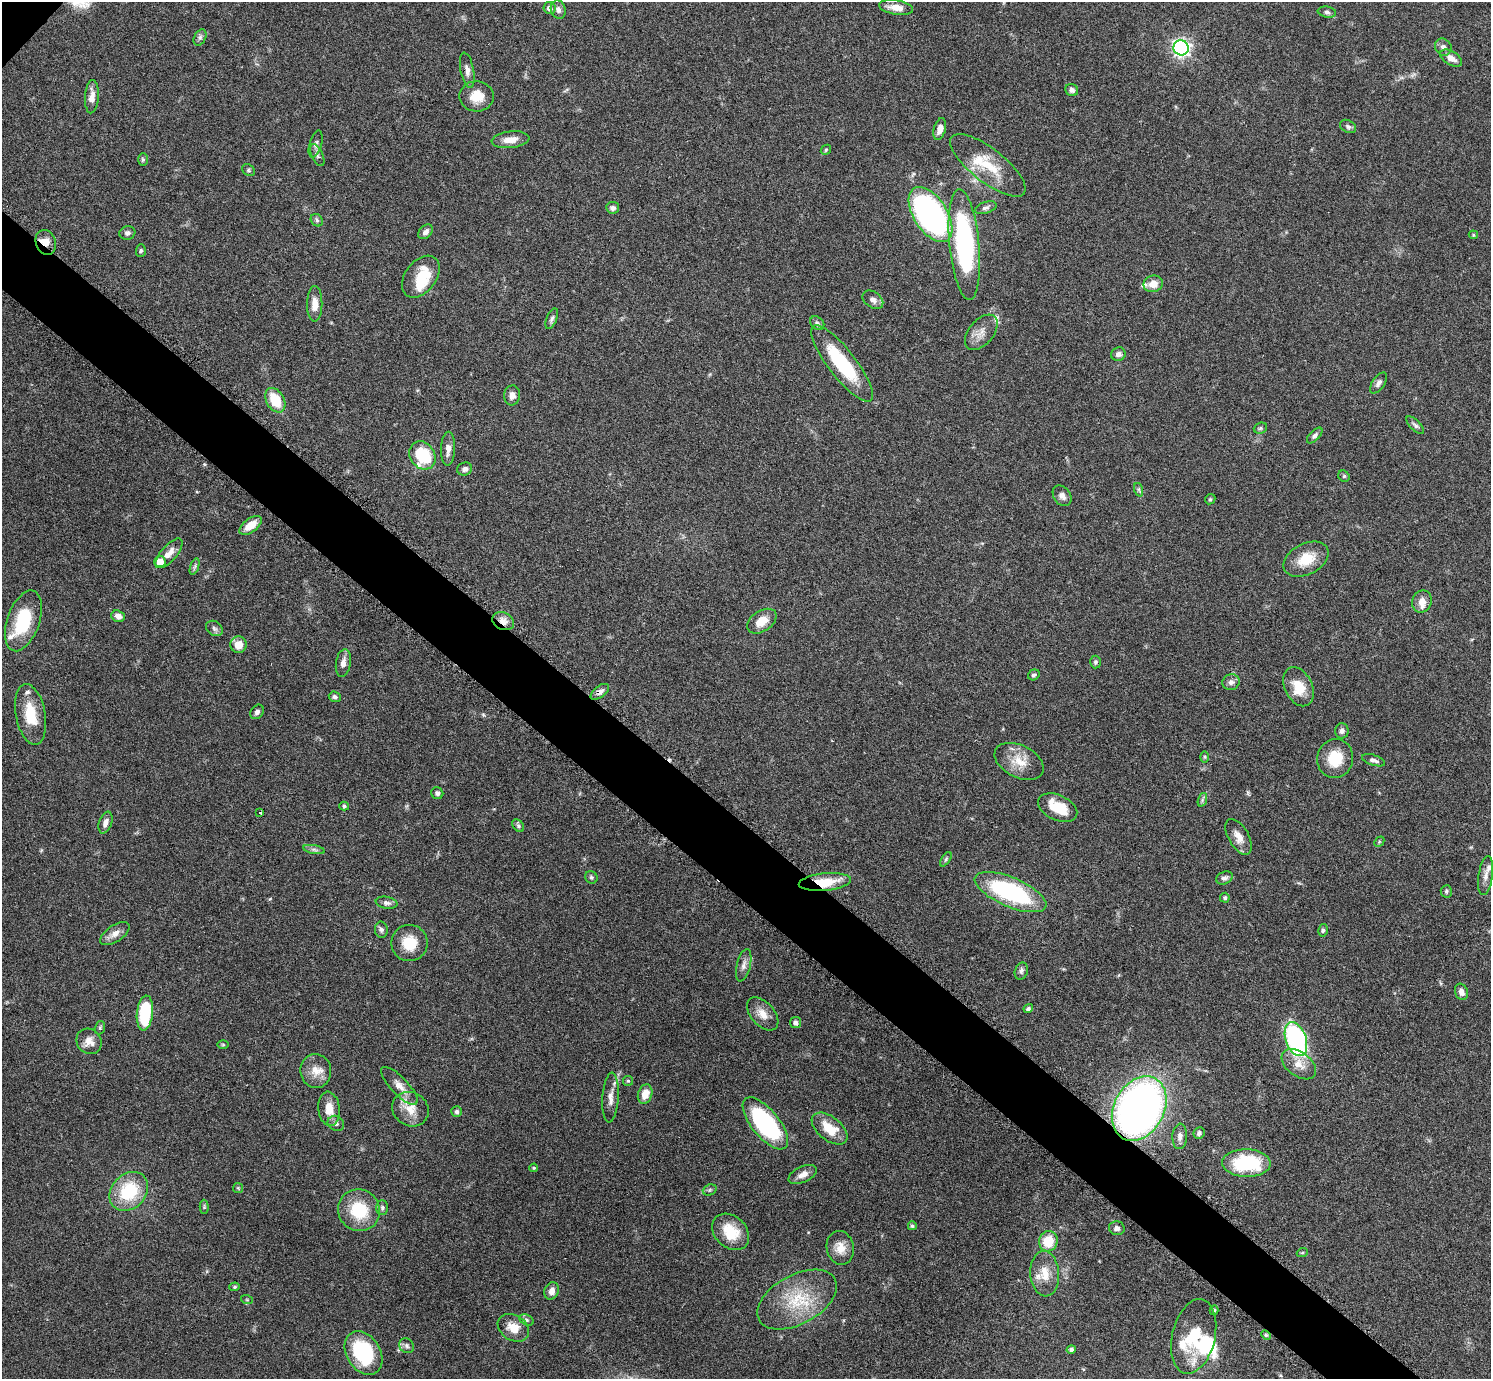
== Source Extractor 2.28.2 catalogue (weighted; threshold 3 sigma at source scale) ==
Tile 6 of 4 x 4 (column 2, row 2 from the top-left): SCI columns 1509-2997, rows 3070-4446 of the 5992 x 5996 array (HDU 1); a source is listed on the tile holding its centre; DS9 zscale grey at full resolution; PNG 1493 x 1381 px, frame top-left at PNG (2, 2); each listed source drawn as its Kron ellipse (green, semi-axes under 4 px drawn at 4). Shown black and unused: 5% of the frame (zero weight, under 3 of 6 exposures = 2% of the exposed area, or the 3 px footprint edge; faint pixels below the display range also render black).
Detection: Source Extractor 2.28.2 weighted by HDU 2 'WHT'; one run over the whole footprint, this tile lists its part. Background 0.0705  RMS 0.0029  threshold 0.012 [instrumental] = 3 sigma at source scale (4.09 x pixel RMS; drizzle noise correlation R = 1.36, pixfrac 0.8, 0.05/0.05 arcsec/px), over >= 5 px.
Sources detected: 170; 3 inside a brighter object's white glare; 1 cosmic-ray / hot-pixel residue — neither listed nor drawn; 10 inside a brighter listed object's ellipse — not listed separately; the other 156 listed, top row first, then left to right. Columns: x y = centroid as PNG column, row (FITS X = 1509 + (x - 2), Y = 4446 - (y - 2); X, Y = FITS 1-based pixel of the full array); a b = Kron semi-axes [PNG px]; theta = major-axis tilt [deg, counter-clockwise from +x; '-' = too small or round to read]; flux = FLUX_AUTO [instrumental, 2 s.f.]
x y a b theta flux
896 7 17 7 -9 2.7
549 8 6 6 - 1.2
558 10 9 7 -72 1.2
1327 12 9 5 -9 0.75
200 37 9 5 63 0.75
1443 47 9 8 - 1.1
1181 48 7 7 - 81
1451 58 12 7 -31 2
467 70 18 6 -79 1.5
1072 90 6 6 - 1
476 96 17 15 -1 4.7
92 97 16 7 86 2.2
1348 126 8 6 -28 0.72
940 129 11 6 74 2
510 140 19 8 7 2.9
316 144 14 6 74 0.95
826 150 6 4 46 0.32
317 155 12 5 -65 0.93
143 159 6 5 - 0.44
988 165 46 16 -38 10
248 170 7 5 -39 0.51
613 208 6 6 - 0.94
986 208 11 5 18 0.82
930 214 31 16 -57 100
317 220 7 5 -48 0.58
426 232 8 6 47 1
127 233 8 6 16 0.84
1473 235 5 4 - 0.33
46 242 12 10 -70 2.5
964 245 55 15 -84 47
141 251 6 5 - 0.46
421 277 23 15 53 8
1153 284 10 8 12 3
873 300 11 8 -35 1.4
315 304 18 7 89 2.8
552 319 11 5 68 0.77
817 323 8 6 -42 0.74
981 332 20 12 49 3.1
1118 354 7 6 - 1.1
842 364 47 14 -52 18
1378 383 12 6 55 1
512 395 10 8 82 1.4
275 400 13 9 -60 7.3
1415 425 11 5 -45 0.76
1260 428 7 5 21 0.51
1315 435 10 5 45 0.76
448 449 17 7 88 2
422 455 15 12 -54 15
465 469 7 6 - 1.1
1344 476 6 5 - 0.41
1139 490 7 4 -71 0.49
1062 496 11 8 -54 1.4
1210 499 5 4 - 0.37
251 525 13 6 37 3.5
169 553 18 8 49 2.5
1306 559 24 15 28 6.2
160 562 5 5 - 2.9
195 566 9 4 71 0.55
1422 602 11 9 69 2.2
118 616 7 5 -20 1.6
23 621 32 16 71 14
503 621 11 8 -26 2.1
762 621 16 10 33 3.8
214 628 9 7 -39 0.86
238 645 8 8 - 3.4
1096 662 6 5 - 0.6
343 663 14 7 81 1.8
1034 675 6 5 - 0.62
1231 682 9 7 23 1.2
1298 687 21 13 -64 5.6
600 692 11 5 36 1.3
335 697 6 5 - 0.61
257 712 8 6 54 0.86
31 714 31 14 -80 8.2
1342 731 8 6 89 1
1205 757 6 4 -90 0.38
1335 758 20 18 75 7.1
1373 760 12 5 -18 0.95
1019 761 26 16 -26 5.6
437 793 6 6 - 0.74
1202 800 7 4 72 0.59
344 806 5 4 - 0.45
1058 808 21 12 -25 6.5
260 812 3 3 - 3.7
105 823 11 6 70 1.4
518 826 7 5 -50 0.53
1239 837 19 10 -60 2.9
1379 842 6 4 46 0.33
314 849 11 4 -11 0.72
946 859 8 4 55 0.45
1486 875 19 7 81 1.8
591 877 6 6 - 0.51
1224 878 8 6 22 0.93
825 882 26 8 5 7.4
1446 891 6 5 - 0.5
1011 892 38 14 -23 34
1225 898 5 5 - 0.52
387 903 11 6 -10 0.97
381 930 8 6 -80 0.78
1323 930 6 5 - 0.49
115 934 17 8 34 2.1
409 943 18 18 - 6.1
744 965 16 7 76 1.6
1021 971 9 6 72 0.84
1461 992 8 6 -71 1.4
1028 1008 5 4 - 0.6
145 1013 17 8 84 17
763 1014 19 11 -48 3.1
795 1023 5 5 - 1.1
100 1028 7 5 71 0.43
1296 1039 18 10 -70 52
89 1041 13 12 - 2.7
223 1045 6 4 -1 0.33
1299 1064 19 12 -37 3.7
316 1071 17 15 -83 3.6
628 1081 5 5 - 0.38
399 1086 25 8 -47 3
645 1094 10 7 70 3.2
611 1097 25 8 86 2.4
1139 1108 34 25 61 160
329 1109 17 10 -83 3.7
410 1109 19 16 -33 4.6
457 1112 5 5 - 0.68
336 1123 8 7 - 0.88
765 1123 31 13 -51 35
830 1129 21 11 -39 6.6
1199 1133 6 5 - 0.65
1180 1136 12 7 87 1.6
1246 1163 24 14 -1 19
534 1168 4 3 - 0.29
803 1174 15 8 24 1.9
238 1188 5 5 - 0.32
710 1190 7 5 21 0.51
129 1191 21 17 46 14
204 1207 7 4 -90 0.42
382 1208 7 5 -88 0.63
359 1210 21 20 - 11
912 1226 4 4 - 0.48
1117 1228 8 7 - 1.1
731 1232 20 15 -43 7.4
1048 1241 10 9 - 6.6
840 1248 17 13 -79 3.4
1302 1253 6 3 19 0.32
1045 1274 23 14 -86 4.9
235 1287 5 4 - 0.37
552 1291 9 7 69 1.8
247 1300 6 3 -19 0.31
797 1300 43 24 29 15
1214 1310 5 3 - 0.44
526 1320 7 5 -26 0.58
513 1328 17 12 -32 4.2
1266 1335 5 3 - 0.36
1194 1336 38 21 77 12
407 1346 8 7 - 0.84
1071 1349 5 4 - 0.63
363 1353 23 17 -58 23
Overlapping masked pixels (flux is a lower limit): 5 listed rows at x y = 46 242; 503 621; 600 692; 825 882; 1139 1108